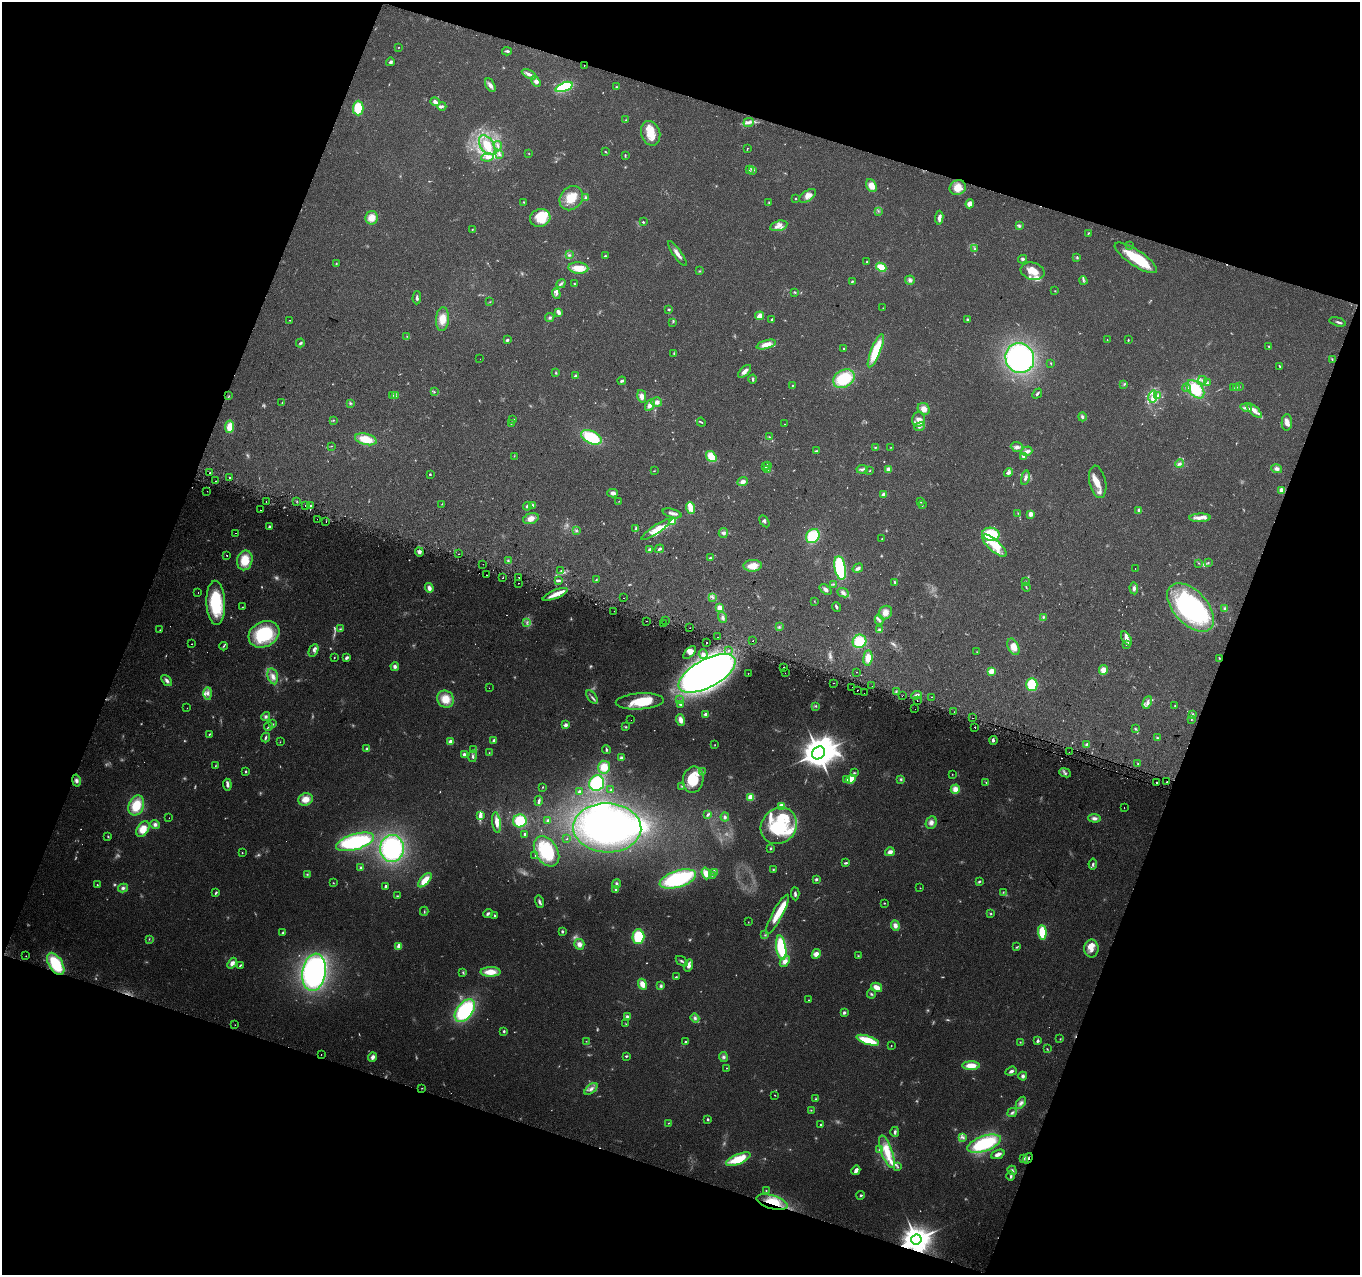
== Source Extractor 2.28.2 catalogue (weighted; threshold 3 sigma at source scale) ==
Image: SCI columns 11-5440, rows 247-5338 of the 5461 x 5648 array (HDU 1 of 3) = the unmasked area's bounding box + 8 px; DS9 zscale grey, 4 x 4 block average (1 PNG px = mean of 4 x 4 image px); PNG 1362 x 1277 px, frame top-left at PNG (2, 2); each listed source drawn as its Kron ellipse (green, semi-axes under 4 px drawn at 4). Shown black and unused: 39% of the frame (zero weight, under 2 of 3 exposures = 2% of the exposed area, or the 3 px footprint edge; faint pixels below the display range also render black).
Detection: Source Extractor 2.28.2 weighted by HDU 2 'WHT'. Background 0.079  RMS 0.0097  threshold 0.0435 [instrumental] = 3 sigma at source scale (4.5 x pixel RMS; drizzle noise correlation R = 1.50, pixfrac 1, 0.0396/0.0396 arcsec/px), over >= 5 px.
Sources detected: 761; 74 too faint to see at this stretch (4 x 4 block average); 5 inside a brighter object's white glare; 16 cosmic-ray / hot-pixel residue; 1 long thin detection or spike segment (spike, bleed or trail) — neither listed nor drawn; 12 coinciding with a brighter row at this scale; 85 inside a brighter listed object's ellipse — not listed separately; of the other 568, all 500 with FLUX_AUTO >= 2.18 (the completeness limit of this list) listed and drawn (68 fainter detections not listed), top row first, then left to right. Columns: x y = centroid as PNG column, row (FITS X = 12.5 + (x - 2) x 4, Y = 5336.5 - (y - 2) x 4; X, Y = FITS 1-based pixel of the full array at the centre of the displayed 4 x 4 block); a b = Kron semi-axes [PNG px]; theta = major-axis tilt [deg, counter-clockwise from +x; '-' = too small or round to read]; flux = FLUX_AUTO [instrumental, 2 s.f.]
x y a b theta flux
399 47 2 2 - 2.4
507 51 5 2 - 14
390 62 4 3 - 14
584 65 2 2 - 2.5
529 74 8 3 -27 24
536 81 6 3 -55 15
490 85 7 4 -60 24
564 87 9 4 21 350
616 87 3 2 - 4.7
435 102 5 2 - 45
442 106 4 3 - 16
358 108 7 5 89 150
626 120 2 2 - 3
749 122 5 3 - 19
651 133 12 9 -74 97
487 145 11 6 -55 120
498 146 5 2 - 8.8
747 148 2 2 - 3.1
605 152 3 2 - 4.8
499 154 4 3 - 10
529 154 2 2 - 2.7
625 155 4 2 - 5.3
487 157 6 4 8 25
749 169 3 2 - 6.4
753 170 3 3 - 9.3
871 186 7 5 -58 57
958 188 8 7 - 82
808 196 9 5 36 35
585 197 4 3 - 9.2
571 198 13 10 49 130
795 199 2 2 - 4.5
524 202 2 2 - 3.5
769 202 3 2 - 4.3
970 204 5 4 - 41
878 211 3 2 - 4.1
372 218 7 6 - 59
540 218 10 8 15 110
939 218 7 3 84 26
643 222 2 2 - 6.8
779 226 9 5 14 36
1019 226 4 3 - 11
472 229 2 2 - 3.1
1088 233 3 2 - 5.8
1129 245 3 2 - 3.8
974 249 3 2 - 4.5
677 254 15 3 -55 34
569 255 4 2 - 7.3
605 256 2 2 - 6.9
1077 257 3 2 - 7.5
1136 258 25 8 -34 230
1022 259 4 3 - 11
866 262 3 2 - 4.8
336 263 2 2 - 7.7
881 267 5 3 - 120
578 268 10 5 -4 95
700 271 2 2 - 3.1
1033 271 12 8 -14 85
910 280 5 4 - 16
852 281 2 2 - 8.1
1083 281 4 2 - 7.3
561 284 5 2 - 10
574 284 3 2 - 4.4
1055 291 2 2 - 3.1
795 292 4 2 - 6.4
556 294 5 3 - 13
417 298 6 2 89 14
490 302 2 2 - 2.3
883 308 2 2 - 2.7
668 309 3 2 - 4.8
558 312 4 3 - 26
760 316 4 3 - 51
550 317 4 2 - 10
442 319 12 6 86 71
772 319 2 2 - 11
967 319 3 3 - 6.5
290 320 2 2 - 2.3
673 322 2 2 - 2.4
1338 322 8 2 -14 12
407 336 3 2 - 3.9
507 340 3 2 - 11
1107 340 2 2 - 2.5
1128 340 2 2 - 5.2
300 343 4 2 - 10
766 345 10 4 15 58
1269 347 2 2 - 6.1
843 349 2 2 - 3.6
876 351 18 5 68 210
674 353 3 2 - 5.8
1020 358 15 14 - 940
480 359 2 2 - 2.9
1332 360 2 2 - 2.9
1051 363 3 2 - 3.5
1280 367 3 2 - 6.1
744 371 8 3 43 31
556 373 3 2 - 5
575 376 2 2 - 57
752 379 4 2 - 10
844 379 11 8 30 260
1202 380 4 2 - 7.2
622 381 4 2 - 13
1207 382 4 2 - 7.2
1124 384 3 2 - 5.9
792 385 2 2 - 5.9
1233 387 2 2 - 2.3
1236 387 2 2 - 4.1
1239 387 3 2 - 4.3
1187 388 4 4 - 16
1195 389 11 7 -47 200
434 392 3 2 - 4.4
1037 394 5 2 - 12
392 395 4 2 - 8.4
229 396 3 2 - 3
396 396 3 2 - 5.3
642 396 6 4 -77 34
1158 396 3 2 - 8
1153 397 6 3 78 29
282 402 2 2 - 2.8
657 402 5 5 - 25
350 403 3 2 - 6.4
650 405 6 3 60 32
1246 408 6 3 -18 18
924 409 6 5 - 43
1254 411 10 4 -44 36
1082 417 4 3 - 13
513 419 3 2 - 3.8
918 419 7 6 - 33
333 420 2 2 - 4
701 422 5 2 - 4.7
1287 422 8 5 89 31
511 423 2 2 - 2.6
784 424 2 2 - 2.3
230 427 6 4 83 76
919 427 5 3 - 17
591 437 11 6 -25 270
769 437 2 2 - 2.2
366 439 11 5 -14 120
331 446 2 2 - 2.9
875 447 3 2 - 4.8
891 447 2 2 - 2.7
1017 447 6 5 - 23
816 451 4 2 - 6
1027 451 6 4 18 21
514 456 3 2 - 3.2
711 457 6 4 -54 110
1023 457 4 4 - 13
1180 464 4 4 - 16
767 465 3 3 - 6.5
766 467 2 2 - 8.4
767 469 2 2 - 3.8
862 469 5 3 - 12
888 469 2 2 - 110
1277 469 5 4 - 19
654 471 3 2 - 2.8
870 471 3 2 - 3.6
209 473 2 2 - 5.9
1008 473 5 4 - 17
430 474 2 2 - 11
230 478 2 2 - 14
1025 478 7 2 79 20
216 481 2 2 - 12
743 482 5 4 - 23
1098 482 16 8 -78 75
1282 490 4 3 - 35
207 491 2 2 - 3.7
613 493 5 4 - 17
884 494 3 3 - 29
266 501 2 2 - 9.3
297 501 2 2 - 3.4
619 501 2 2 - 2.5
921 502 3 2 - 5.3
442 504 2 2 - 2.7
311 505 2 2 - 3.3
533 505 3 2 - 5.2
922 505 3 2 - 4.8
305 506 2 2 - 11
527 506 4 3 - 14
691 508 6 2 -69 130
260 510 2 2 - 17
1139 510 3 2 - 25
672 513 10 2 -16 23
1018 513 2 2 - 2.3
1031 514 2 2 - 130
531 518 8 5 18 45
1200 518 10 3 2 38
317 519 2 2 - 7.6
672 521 2 2 - 270
764 521 6 2 -58 11
326 522 2 2 - 3.6
269 527 2 2 - 34
636 528 4 2 - 6.7
656 530 17 4 34 57
576 531 3 2 - 7.3
236 533 2 2 - 6.3
723 533 5 4 - 17
991 534 9 6 -9 230
813 536 7 6 - 220
882 539 2 2 - 3.1
995 546 15 5 -42 82
659 549 5 2 - 10
650 550 3 2 - 17
419 552 5 4 - 16
459 554 2 2 - 5.5
227 555 2 2 - 17
710 558 3 2 - 9.1
245 560 10 7 77 110
508 561 2 2 - 4.3
1208 562 3 2 - 4.7
1199 563 2 2 - 2.6
483 564 2 2 - 2.2
753 566 9 6 2 83
840 568 12 5 -79 410
858 568 5 4 - 17
1135 569 2 2 - 2.3
561 571 2 2 - 4.3
486 575 2 2 - 5.8
519 577 2 2 - 3.7
503 578 2 2 - 5.9
596 580 3 2 - 6.1
559 581 3 2 - 7.9
1025 581 3 2 - 4.4
895 582 4 2 - 7.8
518 583 2 2 - 3.9
833 584 2 2 - 3.7
1026 587 4 2 - 6
429 588 5 3 - 29
1134 588 6 3 -86 18
826 589 6 3 -36 21
198 593 2 2 - 10
843 593 6 4 -26 23
555 594 13 4 23 60
713 597 2 2 - 3.8
624 598 2 2 - 7.1
814 601 2 2 - 2.2
216 603 22 9 -87 330
242 607 2 2 - 2.5
836 607 5 2 - 12
1191 607 29 17 -47 940
719 608 4 4 - 38
1225 609 3 3 - 9
614 611 2 2 - 6
885 613 7 6 - 45
723 617 5 4 - 16
1043 617 4 2 - 7.1
666 620 2 2 - 4.2
879 620 5 2 - 11
647 621 2 2 - 22
527 622 3 2 - 5.5
663 624 2 2 - 7.6
779 627 3 2 - 7.1
690 628 2 2 - 3.8
340 629 3 2 - 4.9
160 630 2 2 - 3.3
879 630 4 4 - 11
264 634 16 12 28 390
718 637 2 2 - 8.4
1126 638 8 4 -60 35
753 641 2 2 - 4.1
859 641 7 6 - 160
707 643 2 2 - 16
191 644 2 2 - 20
1126 644 4 2 - 6.7
224 646 4 2 - 5.8
1013 647 9 5 -64 62
314 650 7 4 65 18
729 650 2 2 - 2.6
977 652 2 2 - 2.2
690 653 8 4 44 33
703 654 5 4 - 19
334 657 2 2 - 3.5
347 658 4 3 - 14
868 658 7 4 84 59
1219 658 3 2 - 4
395 666 4 3 - 17
784 667 2 2 - 51
1103 670 5 4 - 45
991 671 4 3 - 45
857 672 2 2 - 2.3
707 673 32 14 28 3900
748 673 2 2 - 32
785 673 2 2 - 5
273 676 8 5 -76 35
167 680 6 3 -52 20
834 683 2 2 - 4.1
1032 684 6 5 - 200
872 686 2 2 - 2.5
852 687 2 2 - 2.4
489 688 2 2 - 7.5
857 690 2 2 - 26
896 691 2 2 - 4.5
208 693 6 4 90 29
864 693 2 2 - 7.8
916 695 5 3 - 22
902 696 2 2 - 3.6
592 697 7 2 -55 12
931 697 2 2 - 4.2
446 699 9 8 - 94
680 700 2 2 - 2.3
917 700 2 2 - 17
640 701 24 8 4 180
1147 702 7 3 67 21
680 704 4 2 - 9.5
816 706 3 2 - 6.3
1175 706 2 2 - 3.6
187 708 2 2 - 2.4
915 709 2 2 - 16
954 712 2 2 - 7.4
706 714 3 2 - 22
1192 714 2 2 - 17
266 717 5 4 - 14
972 718 2 2 - 12
631 720 2 2 - 3
681 720 6 3 -73 38
1191 720 2 2 - 3.4
273 724 2 2 - 3.4
566 725 2 2 - 78
268 726 4 3 - 9.5
626 727 3 2 - 5.4
975 727 2 2 - 21
1135 729 4 2 - 7.1
209 734 3 2 - 4.5
266 737 5 2 - 11
1157 738 4 3 - 9.4
993 740 4 3 - 14
494 741 2 2 - 69
280 742 2 2 - 2.3
451 742 3 2 - 51
1087 744 3 2 - 9.2
715 745 2 2 - 3
367 749 4 3 - 12
606 749 4 2 - 8.5
474 750 2 2 - 2.6
1069 752 2 2 - 3.3
489 753 3 2 - 2.9
818 753 7 6 - 10000
464 755 4 3 - 21
472 756 5 2 - 11
621 758 3 3 - 11
1138 764 2 2 - 7.6
215 766 3 2 - 4.4
604 767 6 6 - 84
246 772 2 2 - 24
702 772 2 2 - 4.9
854 773 3 2 - 5.5
1065 773 6 2 -24 7.9
952 774 2 2 - 2.8
847 779 4 3 - 14
851 779 5 3 - 96
901 779 3 3 - 7.9
693 780 13 10 78 180
76 781 6 4 -77 19
986 782 3 2 - 3.2
1157 782 2 2 - 8.5
1167 782 2 2 - 25
597 783 8 7 - 280
227 785 6 2 -83 24
682 786 3 2 - 4.8
543 787 3 2 - 3.5
955 789 4 4 - 46
611 790 2 2 - 3.1
579 792 3 2 - 13
750 797 2 2 - 280
305 799 7 6 - 64
539 801 5 2 - 16
136 806 10 7 67 150
781 806 4 3 - 65
1124 807 2 2 - 3.8
708 814 4 2 - 12
480 816 4 2 - 38
725 817 4 3 - 12
169 818 2 2 - 3.4
1094 818 6 4 -6 22
548 820 2 2 - 4.5
520 821 7 6 - 180
931 822 6 5 - 27
496 823 10 3 -82 52
155 824 5 4 - 19
779 826 19 17 46 410
607 828 34 24 -2 1300
143 829 8 5 59 74
524 834 2 2 - 32
108 837 3 2 - 6.2
567 839 2 2 - 2.3
355 842 20 7 16 540
392 848 13 12 - 690
771 848 3 2 - 5.7
547 851 16 11 -57 270
890 852 5 4 - 26
242 853 2 2 - 3.7
535 856 2 2 - 2.5
846 863 4 2 - 10
1093 864 5 2 - 11
361 867 4 3 - 8.2
773 870 3 2 - 4
715 872 4 3 - 11
706 873 6 4 -72 56
307 874 3 2 - 5.4
712 875 2 2 - 2.7
678 879 19 8 17 580
816 879 3 3 - 11
425 880 9 4 48 82
979 881 4 2 - 7.8
333 883 2 2 - 3.3
617 884 5 3 - 15
97 885 2 2 - 3.1
385 886 3 2 - 11
123 888 5 4 - 15
920 888 2 2 - 2.2
616 890 3 3 - 9.7
1003 892 2 2 - 3.7
216 893 4 2 - 9.4
795 894 7 3 -86 14
397 896 3 2 - 4.8
539 902 6 3 -76 14
884 903 2 2 - 4.5
424 911 5 2 - 6
488 913 5 3 - 13
777 914 22 5 62 110
991 914 3 2 - 5.3
495 916 2 2 - 9
748 922 2 2 - 2.2
895 925 5 4 - 29
562 931 3 3 - 7.9
283 932 4 2 - 7
1042 932 7 3 -85 170
765 935 3 2 - 5
638 937 7 6 - 230
149 939 2 2 - 3.3
579 944 5 5 - 33
399 946 2 2 - 150
781 947 12 5 -82 310
1017 947 4 2 - 5.7
1091 948 9 7 90 58
816 954 5 4 - 40
26 956 2 2 - 6
858 956 3 2 - 3.9
682 961 7 2 -35 12
785 961 6 4 50 37
232 963 6 4 51 28
56 964 12 6 -59 260
240 965 3 2 - 7.7
689 965 6 3 75 33
314 972 19 11 81 1300
491 972 10 5 0 84
463 973 3 2 - 5.5
676 977 3 2 - 5.9
642 984 6 4 -63 56
661 986 4 3 - 11
877 987 5 3 - 66
871 994 4 2 - 8.5
809 1000 2 2 - 2.5
465 1011 13 8 52 520
844 1013 4 3 - 12
627 1016 4 3 - 12
695 1018 4 4 - 14
626 1024 2 2 - 2.9
235 1025 2 2 - 2.8
504 1031 2 2 - 15
1060 1039 3 2 - 2.9
868 1040 12 3 -18 200
586 1041 2 2 - 2.5
1037 1041 3 3 - 12
686 1042 2 2 - 7.7
1020 1042 2 2 - 3.6
891 1045 2 2 - 2.6
1047 1049 3 2 - 4.2
321 1054 2 2 - 5.4
626 1056 3 2 - 8
373 1057 4 3 - 26
723 1057 5 3 - 15
971 1066 9 4 1 82
726 1068 2 2 - 2.8
1011 1071 6 3 19 16
1023 1076 4 4 - 18
422 1088 2 2 - 2.9
591 1089 7 3 40 23
775 1095 2 2 - 2.9
816 1099 3 2 - 5.7
1021 1103 7 3 57 22
811 1110 2 2 - 3.1
1012 1113 5 3 - 14
708 1119 3 2 - 8.4
668 1123 3 2 - 3.8
821 1125 3 2 - 7.2
895 1132 5 2 - 14
963 1137 3 2 - 8.6
984 1144 17 7 19 400
879 1150 3 2 - 3.7
887 1152 17 5 -71 130
998 1154 7 3 20 28
1028 1158 5 3 - 13
738 1159 13 5 23 180
1023 1159 3 2 - 7.8
898 1167 3 2 - 5.4
856 1170 5 3 - 31
1012 1170 5 3 - 11
1010 1176 4 3 - 10
766 1190 2 2 - 3.5
861 1195 4 2 - 8.2
772 1202 16 6 -17 140
916 1239 5 5 - 8100
Overlapping masked pixels (flux is a lower limit): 6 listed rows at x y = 584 65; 1167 782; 56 964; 1028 1158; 772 1202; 916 1239
Diffuse or blended objects may show on this block-average render without a row.